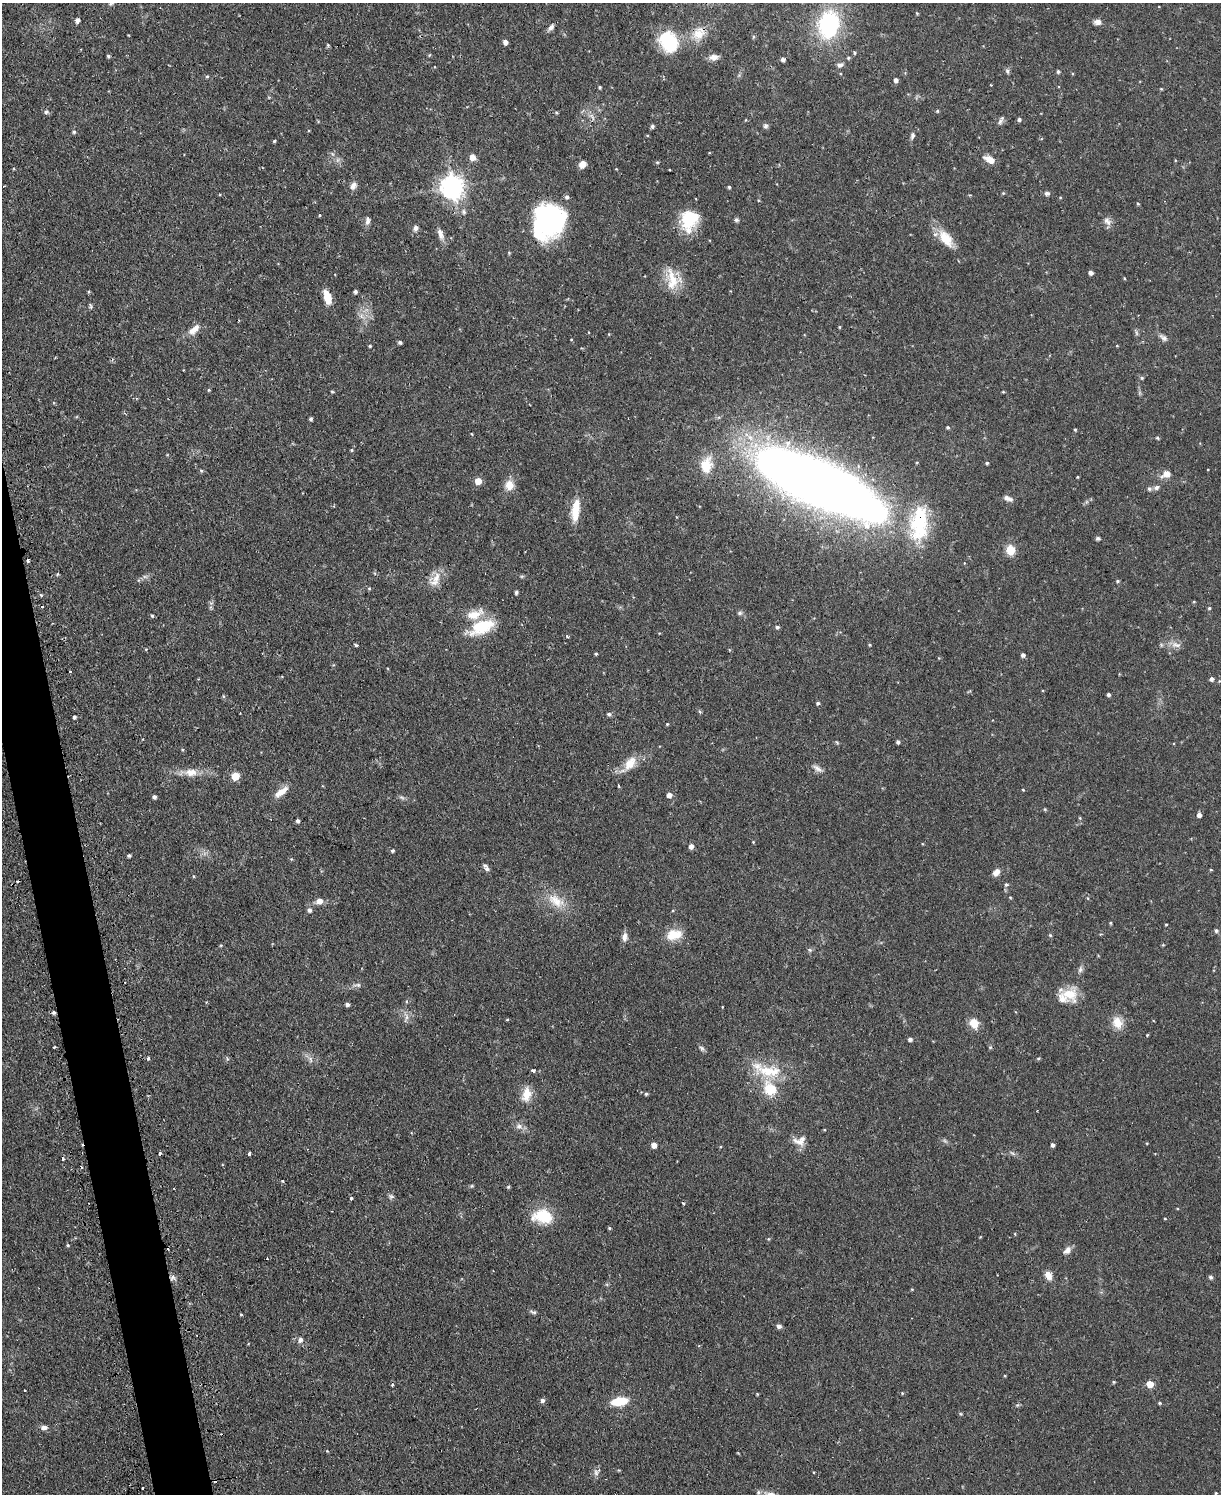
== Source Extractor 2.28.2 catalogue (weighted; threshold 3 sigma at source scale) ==
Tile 7 of 4 x 3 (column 3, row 2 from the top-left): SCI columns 2470-3688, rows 1653-3144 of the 4939 x 4911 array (HDU 1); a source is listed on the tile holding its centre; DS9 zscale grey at full resolution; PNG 1223 x 1496 px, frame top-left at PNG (2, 3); no overlay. Shown black and unused: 3% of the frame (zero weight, under 2 of 3 exposures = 4% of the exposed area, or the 3 px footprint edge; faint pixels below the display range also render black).
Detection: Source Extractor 2.28.2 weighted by HDU 2 'WHT'; one run over the whole footprint, this tile lists its part. Background 0.0624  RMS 0.0051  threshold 0.023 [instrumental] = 3 sigma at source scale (4.5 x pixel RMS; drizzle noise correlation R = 1.50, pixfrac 1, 0.05/0.05 arcsec/px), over >= 5 px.
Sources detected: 236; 3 inside a brighter object's white glare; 7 cosmic-ray / hot-pixel residue — not listed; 4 inside a brighter listed object's ellipse — not listed separately; the other 222 listed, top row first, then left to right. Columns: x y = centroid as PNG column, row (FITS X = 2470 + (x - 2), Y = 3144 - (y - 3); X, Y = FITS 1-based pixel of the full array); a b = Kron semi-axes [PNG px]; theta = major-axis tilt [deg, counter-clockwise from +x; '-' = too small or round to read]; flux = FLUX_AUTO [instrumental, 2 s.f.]
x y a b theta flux
111 3 9 5 31 1
917 13 4 3 - 0.5
77 20 5 5 - 1.9
1097 22 10 7 -2 2.3
828 24 22 17 77 58
551 28 11 6 50 1.8
699 33 23 15 46 9.6
754 37 5 4 - 0.7
670 41 27 17 -84 23
505 42 4 4 - 2.3
328 45 5 4 - 0.66
854 53 5 3 - 0.59
108 56 4 4 - 0.74
714 57 11 7 10 3.1
848 58 5 4 - 0.64
783 59 4 4 - 1.7
840 65 9 6 25 1.6
1007 71 7 5 -61 1
1058 71 5 4 - 0.89
207 76 4 4 - 0.65
895 80 5 4 - 1.7
991 85 3 3 - 0.49
600 87 4 3 - 0.64
1161 89 4 4 - 0.49
937 111 4 4 - 0.64
46 112 7 6 - 1.3
556 112 5 3 - 0.52
591 116 8 4 -38 1.6
1019 120 4 4 - 1.1
1000 121 9 6 77 1.5
652 126 5 4 - 1.1
765 126 7 6 - 1.2
74 132 5 5 - 0.76
912 136 8 5 80 1.3
274 141 3 3 - 0.68
472 157 6 5 - 4.4
990 160 12 6 -26 4.9
657 162 5 4 - 0.6
582 164 8 7 - 3.2
669 170 3 2 - 0.67
4 186 3 2 - 0.42
353 186 11 7 62 2.5
452 187 8 8 - 400
729 187 4 4 - 0.77
1003 193 5 4 - 0.49
1047 193 5 4 - 1.5
1138 204 4 4 - 0.6
464 212 7 6 - 1.3
320 215 3 3 - 0.59
736 220 6 5 - 1.1
367 221 11 6 87 2
688 221 24 19 -68 17
1107 221 12 9 -44 2.7
547 224 35 24 43 70
415 228 8 6 77 1.7
440 234 16 7 -71 3.2
946 239 23 12 -53 11
1091 273 4 4 - 1.9
1124 278 4 3 - 0.43
672 280 29 17 -75 12
89 292 4 3 - 0.57
355 292 4 4 - 1.2
327 297 15 8 -74 7.3
91 306 9 3 -79 0.82
361 316 7 5 -89 1.7
840 327 5 3 - 0.47
194 329 17 8 40 4.5
1136 333 8 4 -81 0.94
1163 338 13 6 -40 1.9
400 342 4 4 - 1.1
370 346 4 3 - 0.59
1117 346 4 3 - 0.34
1142 378 5 4 - 0.69
209 390 4 4 - 0.52
332 392 4 3 - 0.6
1003 392 3 3 - 0.45
311 419 3 3 - 0.85
948 427 4 3 - 0.7
1075 430 4 3 - 0.52
472 434 5 3 - 0.35
1157 438 4 4 - 0.73
352 450 4 3 - 0.54
987 463 4 4 - 0.74
706 465 19 13 80 12
201 471 5 4 - 0.71
1166 474 13 9 25 3.8
1077 477 3 2 - 0.41
478 481 5 5 - 6.9
509 485 11 10 - 5.7
820 485 103 30 -25 820
1156 487 8 6 34 1.5
1149 489 7 5 -5 1.1
1008 498 13 6 -22 2.1
334 506 4 2 - 0.43
576 510 27 9 83 10
919 523 47 23 88 34
1098 538 6 5 - 0.87
1010 550 5 5 - 25
28 560 4 3 - 3
57 574 5 4 - 0.55
437 577 20 13 50 6.6
1118 581 4 4 - 0.74
369 588 4 4 - 0.6
516 592 4 3 - 1.1
1209 608 4 4 - 0.61
740 613 7 5 2 1.1
475 614 25 11 19 8.2
152 616 5 3 - 0.68
482 627 26 14 24 21
777 627 5 5 - 0.86
567 636 4 3 - 0.88
356 645 4 3 - 0.77
869 645 4 3 - 0.56
1176 645 15 8 -7 3.3
146 649 4 3 - 0.43
596 654 4 3 - 0.61
1023 655 4 4 - 1.5
70 671 3 2 - 0.44
1211 679 5 4 - 1.6
1108 695 4 4 - 1.1
223 696 5 3 - 0.54
818 703 4 4 - 0.93
700 712 5 4 - 0.62
609 714 6 5 - 0.94
74 717 4 3 - 1.1
667 724 4 4 - 0.47
898 742 5 4 - 0.94
182 750 5 3 - 0.52
630 763 21 12 54 7.8
817 768 13 6 -32 2.4
191 772 19 11 0 6.2
235 776 5 5 - 13
1023 790 4 3 - 0.41
281 792 20 8 36 5.3
669 795 5 4 - 2.8
154 797 4 3 - 1.5
402 797 9 4 -19 1.1
1199 815 5 4 - 2.2
1080 818 5 3 - 0.46
298 821 4 4 - 1
753 842 4 4 - 0.4
691 846 5 4 - 2.6
392 851 4 4 - 0.82
129 855 4 3 - 1.1
487 869 8 6 -67 1.7
1211 870 5 3 - 0.46
996 872 9 7 47 3.1
194 876 4 4 - 0.51
1006 885 6 4 18 0.8
1010 897 4 3 - 0.39
1088 898 5 3 - 0.54
319 901 7 7 - 3.5
556 901 26 15 -31 11
309 910 6 5 - 1.6
1110 923 4 3 - 0.54
1166 924 4 3 - 0.42
1216 931 5 5 - 1.1
674 935 21 13 13 8.8
1050 935 5 5 - 0.65
625 937 12 7 85 2.7
810 950 6 5 - 0.89
1080 970 8 6 74 1.4
358 985 6 4 -29 0.95
1069 994 21 19 -16 11
347 1004 4 4 - 1.4
53 1012 4 4 - 1
406 1017 9 4 -82 1.8
507 1020 3 3 - 0.55
974 1023 12 10 -44 6.3
1117 1023 17 13 -69 6.6
1147 1035 4 3 - 0.42
910 1039 4 4 - 1.4
54 1047 3 3 - 0.7
702 1048 9 6 -51 1.2
148 1058 3 3 - 1.6
1038 1058 5 4 - 0.62
310 1059 10 5 -77 1.8
533 1070 5 4 - 1
767 1070 46 16 -14 18
770 1089 21 16 -58 14
526 1094 19 10 84 7.2
646 1094 5 4 - 0.8
519 1126 9 7 0 2.3
800 1142 18 8 -17 3.8
1147 1143 4 2 - 0.37
654 1145 5 5 - 3.6
1052 1145 4 4 - 1.2
249 1153 3 3 - 1.2
1012 1153 8 4 -36 0.94
63 1159 3 3 - 0.88
282 1181 4 3 - 0.48
471 1186 6 4 89 0.58
508 1187 5 4 - 0.67
391 1196 8 6 -9 1.2
351 1198 4 4 - 0.66
542 1216 24 15 -6 16
1165 1219 3 3 - 0.52
609 1228 4 3 - 0.58
768 1239 5 4 - 0.55
67 1245 4 3 - 0.59
1067 1250 11 7 44 2.8
1048 1275 11 8 -63 3.8
173 1277 7 6 - 1.5
1211 1277 6 4 -27 0.86
912 1289 5 3 - 0.41
533 1312 9 4 -14 1
241 1314 4 3 - 0.45
779 1326 7 5 -16 1.4
300 1340 7 6 - 2.1
1114 1382 4 4 - 0.54
1150 1384 5 5 - 7.7
392 1385 4 3 - 0.81
24 1390 3 2 - 0.64
902 1393 5 3 - 0.48
757 1394 4 3 - 0.47
542 1400 6 5 - 1.4
619 1401 13 7 10 17
1160 1403 4 4 - 0.64
44 1427 8 5 1 2.2
596 1472 12 7 50 1.9
143 1488 3 3 - 0.81
1216 1493 3 3 - 0.43
Overlapping masked pixels (flux is a lower limit): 5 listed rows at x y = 699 33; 820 485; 919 523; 53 1012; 173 1277
Isophote crosses this tile's border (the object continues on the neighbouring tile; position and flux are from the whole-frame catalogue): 1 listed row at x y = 111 3